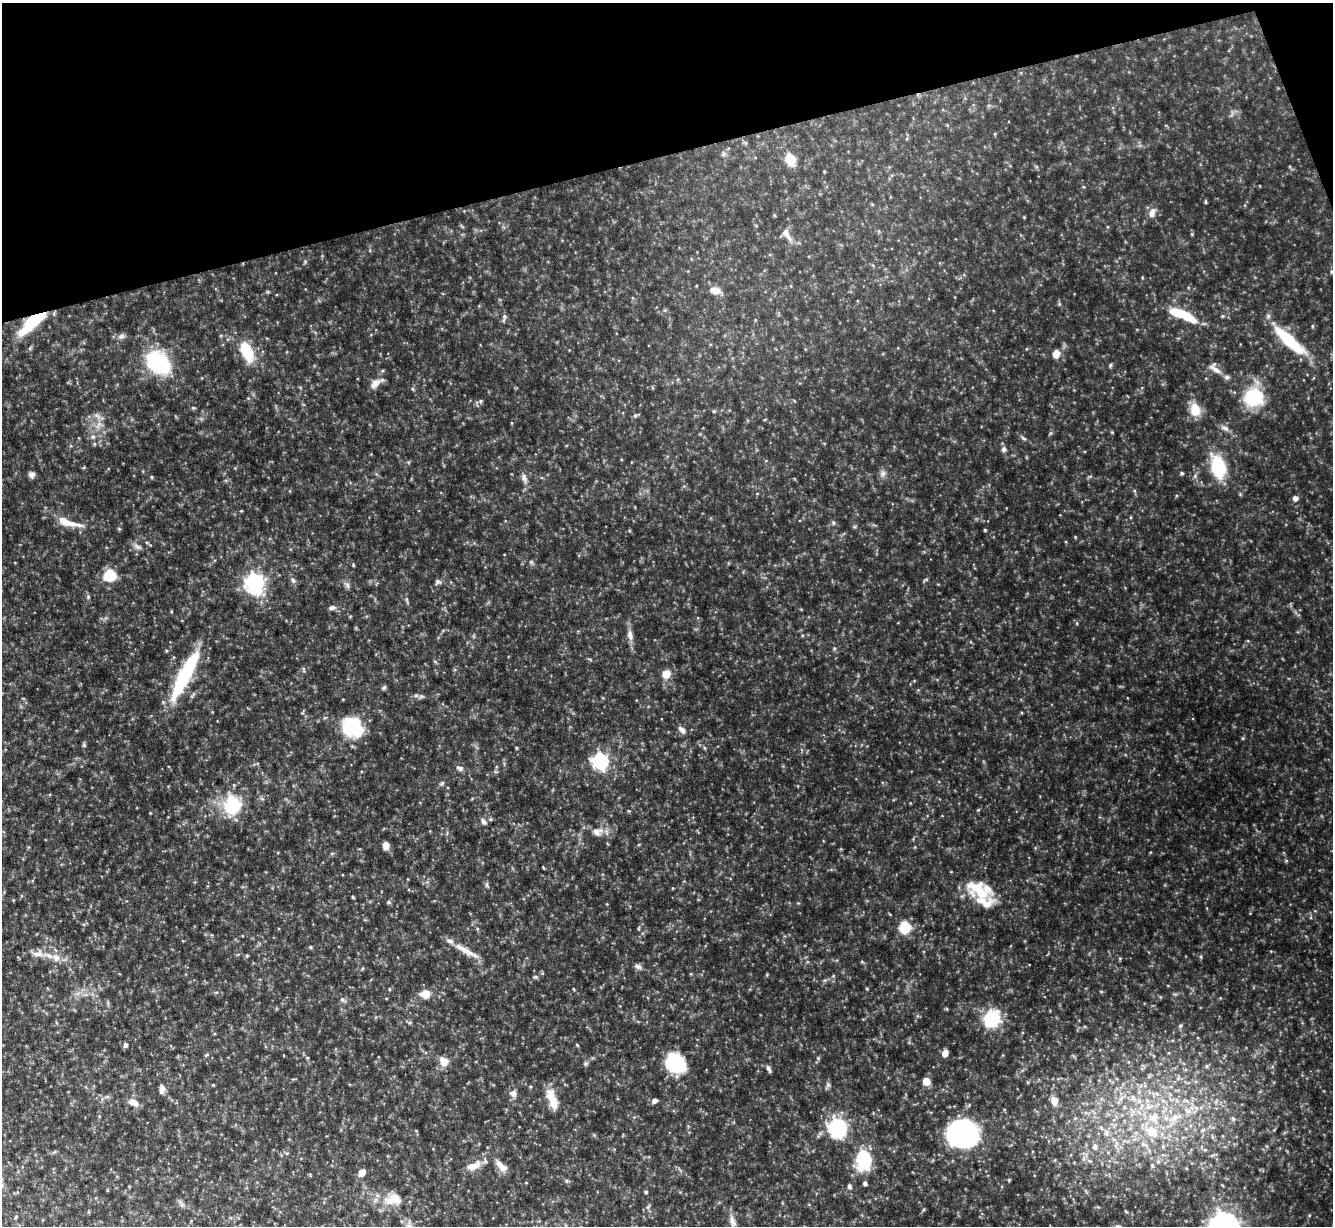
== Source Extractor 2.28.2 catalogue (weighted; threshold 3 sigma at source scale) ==
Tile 3 of 4 x 4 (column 3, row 1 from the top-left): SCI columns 2663-3993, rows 3812-5035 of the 5324 x 5304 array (HDU 1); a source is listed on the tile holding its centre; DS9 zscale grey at full resolution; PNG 1335 x 1228 px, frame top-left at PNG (2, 3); no overlay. Shown black and unused: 13% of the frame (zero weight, under 5 of 10 exposures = <1% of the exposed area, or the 3 px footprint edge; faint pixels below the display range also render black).
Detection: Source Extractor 2.28.2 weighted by HDU 2 'WHT'; one run over the whole footprint, this tile lists its part. Background 0.0762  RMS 0.005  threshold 0.0205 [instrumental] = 3 sigma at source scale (4.09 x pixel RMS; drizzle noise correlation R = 1.36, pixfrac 0.8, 0.05/0.05 arcsec/px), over >= 5 px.
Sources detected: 173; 11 inside a brighter listed object's ellipse — not listed separately; the other 162 listed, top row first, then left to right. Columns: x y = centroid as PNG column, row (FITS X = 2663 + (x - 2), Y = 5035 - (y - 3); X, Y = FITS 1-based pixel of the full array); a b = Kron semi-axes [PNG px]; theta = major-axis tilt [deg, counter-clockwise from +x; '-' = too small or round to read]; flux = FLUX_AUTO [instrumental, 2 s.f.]
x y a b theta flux
995 134 5 3 - 0.45
723 154 8 4 -82 0.91
791 159 7 6 - 21
824 171 4 3 - 0.38
1205 202 5 4 - 0.51
1152 213 13 8 69 3.2
1024 217 4 3 - 0.37
786 234 19 8 -58 3.4
1192 234 5 4 - 0.5
305 262 6 5 - 0.65
1331 271 7 3 83 0.59
715 290 11 7 -11 5.1
1059 304 5 5 - 0.62
1182 315 34 9 -23 18
1222 316 5 4 - 0.54
504 317 11 5 75 1.3
32 323 38 12 41 19
1312 326 5 3 - 0.48
121 336 9 7 27 1.6
1289 341 45 14 -43 22
30 348 7 4 46 0.74
247 352 23 11 -67 16
1056 354 10 9 - 3.5
158 362 24 18 -42 43
1110 365 6 4 69 0.67
1215 368 20 9 -42 3.4
375 383 16 9 44 3.9
413 389 5 4 - 0.58
1254 397 26 24 11 21
480 401 7 5 28 0.95
1195 410 17 13 -76 7.3
714 411 4 4 - 0.58
635 415 7 5 48 0.95
98 416 12 5 -42 1.9
1225 428 12 7 -24 2
1112 432 4 4 - 0.48
93 437 6 5 - 1
1024 438 8 5 -35 0.99
94 444 5 4 - 0.57
1004 449 7 7 - 1.3
1218 466 27 15 -74 23
84 467 5 3 - 0.41
1182 473 5 5 - 0.63
31 474 6 6 - 2
883 474 10 6 73 1.7
1195 476 6 5 - 0.92
151 477 4 4 - 0.59
524 478 15 7 -67 2.3
1135 491 6 3 -70 0.59
1295 498 5 5 - 2.4
241 511 4 3 - 0.35
67 522 26 9 -19 7.8
833 523 6 5 - 0.82
119 529 5 3 - 0.47
985 530 3 3 - 0.55
1075 537 4 3 - 0.38
137 547 13 6 -27 1.9
531 562 6 5 - 0.76
353 565 4 3 - 0.5
110 575 7 7 - 22
293 580 8 6 -72 1.2
926 580 7 3 9 0.57
438 582 9 6 3 1.2
255 583 8 7 - 220
347 585 9 6 -72 1.4
88 597 6 5 - 0.79
407 600 10 4 -81 0.87
332 608 10 6 11 1.5
1077 623 5 3 - 0.51
630 635 15 8 -77 3
834 649 6 3 20 0.54
435 661 6 3 -20 0.56
304 669 6 4 -71 0.66
666 674 10 10 - 4.6
184 676 59 13 63 37
384 688 7 5 48 0.83
421 696 6 6 - 1
303 712 6 3 71 0.52
352 727 24 20 -42 24
682 730 11 6 -45 2.2
1243 738 5 4 - 0.48
84 745 7 5 -76 0.69
516 748 4 3 - 0.48
601 761 7 7 - 110
460 768 10 7 -24 1.8
442 783 8 5 44 0.96
232 805 21 18 72 23
978 810 5 3 - 0.38
490 819 5 5 - 0.68
483 822 9 6 -50 1.5
597 832 16 12 7 4.5
386 846 9 7 90 2.5
1286 860 6 4 0 0.52
543 867 5 3 - 0.37
486 885 8 4 -89 0.87
672 888 4 3 - 0.32
979 890 41 21 -27 18
353 897 4 3 - 0.52
389 902 5 5 - 0.7
905 927 8 8 - 19
639 928 6 3 70 0.48
310 947 5 4 - 0.55
465 950 37 7 -30 6.5
38 954 16 9 4 3.8
247 956 5 4 - 0.56
56 958 11 10 - 3.4
862 962 5 3 - 0.47
638 967 10 6 -21 1.6
535 977 6 4 18 0.65
389 989 5 3 - 0.42
867 989 4 3 - 0.39
425 994 8 7 - 7.3
342 1000 7 6 - 1.1
991 1019 12 10 56 33
1180 1026 6 5 - 0.73
125 1045 6 5 - 0.96
945 1053 5 5 - 3.9
207 1055 7 3 23 0.58
307 1058 5 3 - 0.41
818 1058 6 3 -46 0.51
444 1061 13 10 -52 3.9
675 1063 22 18 -39 26
585 1064 6 6 - 0.82
1207 1066 6 6 - 0.89
768 1068 9 4 -66 1.4
926 1081 7 6 - 5.3
828 1085 8 6 69 1.1
530 1086 5 4 - 0.53
162 1089 10 6 84 2.3
513 1093 8 8 - 2.4
107 1097 7 4 19 0.86
1133 1097 8 5 -46 1.5
552 1099 26 10 -71 7.4
654 1101 5 4 - 2.3
1054 1101 6 5 - 9.4
1216 1101 9 4 71 1.2
133 1102 12 8 -29 3.7
1094 1112 12 3 -41 1.1
1075 1118 6 4 44 0.81
1153 1118 17 15 -39 9.9
1175 1118 18 8 25 5.4
1233 1119 7 5 -45 0.96
838 1128 9 8 - 120
1203 1130 7 4 45 0.89
1106 1133 11 8 -78 3.1
963 1134 29 25 5 79
1095 1146 9 7 -85 2.4
1205 1150 6 4 0 0.64
863 1159 15 10 -89 34
1152 1165 6 5 - 0.61
473 1166 19 10 23 5.1
501 1166 17 8 -45 3.9
362 1172 6 5 - 4.3
526 1183 4 2 - 0.29
865 1183 5 4 - 1.1
849 1186 6 5 - 1.2
646 1192 4 4 - 0.69
393 1199 24 15 8 9.8
182 1205 6 6 - 1.1
648 1207 7 4 55 0.8
732 1221 20 8 -75 3.4
409 1226 11 8 -63 3.4
Overlapping masked pixels (flux is a lower limit): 1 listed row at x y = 32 323
Isophote crosses this tile's border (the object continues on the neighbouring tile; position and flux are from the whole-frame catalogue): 2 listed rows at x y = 732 1221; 409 1226